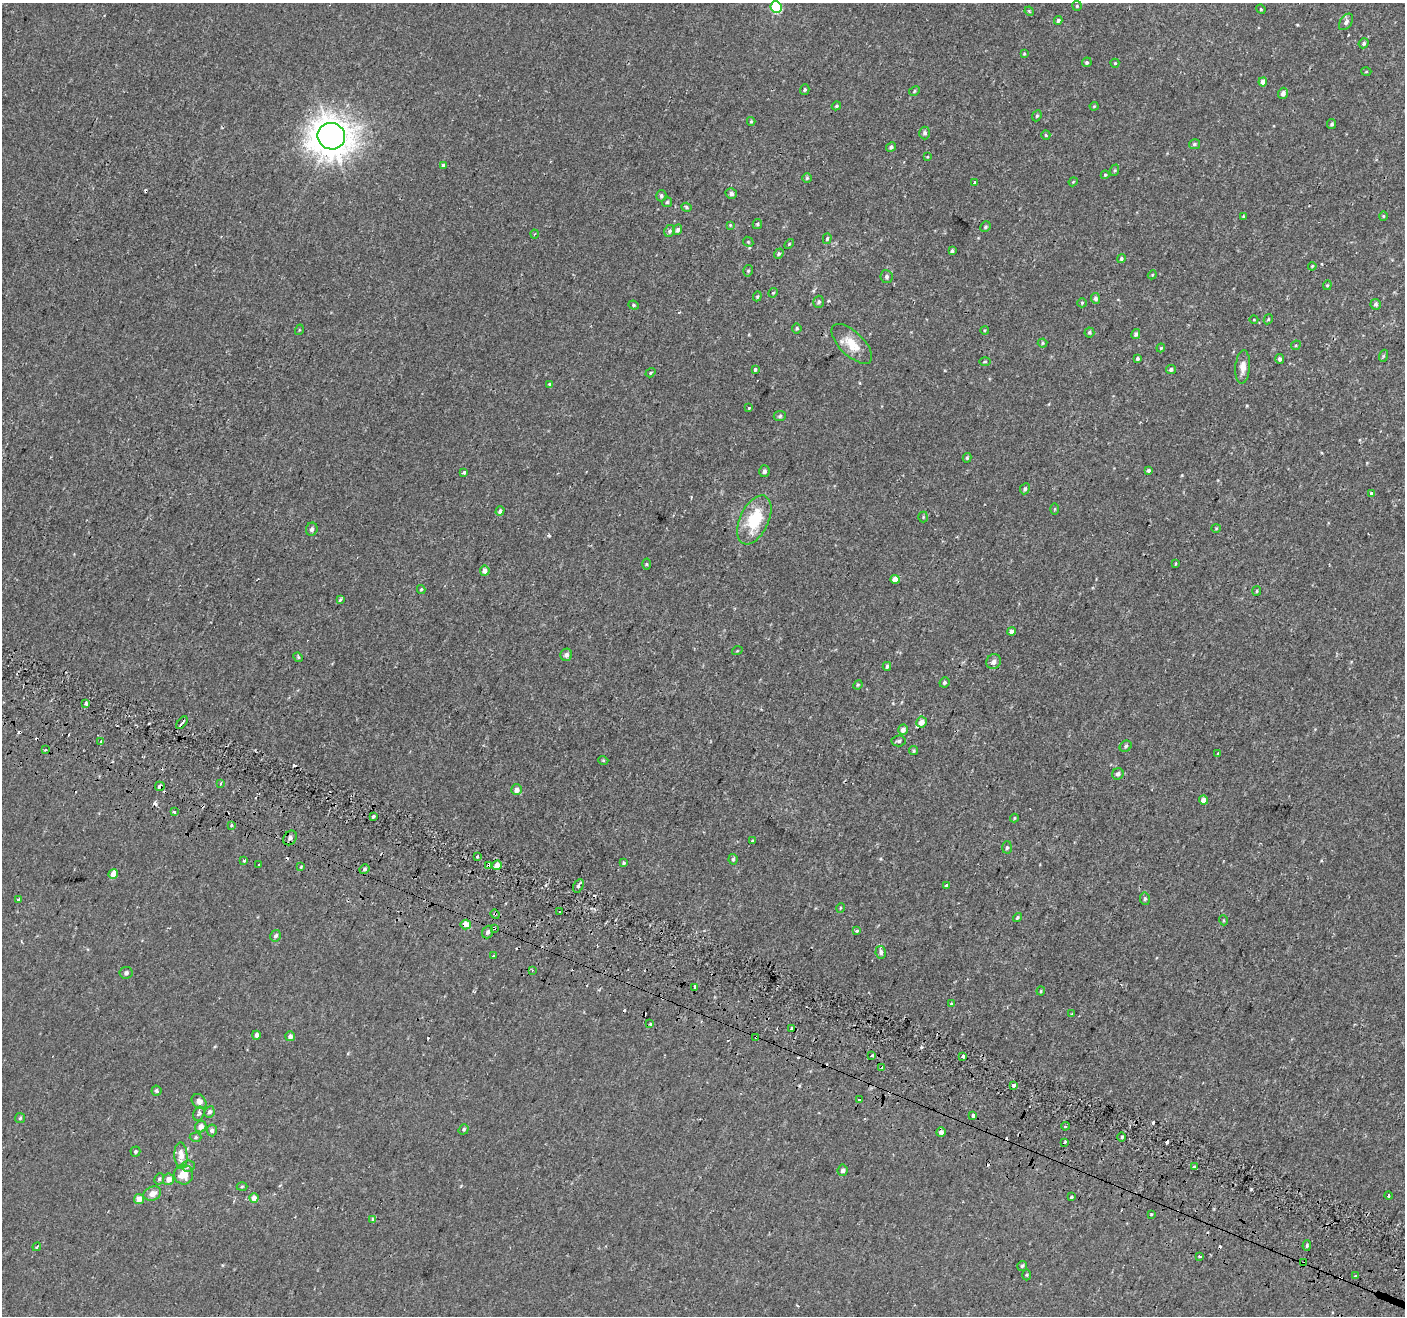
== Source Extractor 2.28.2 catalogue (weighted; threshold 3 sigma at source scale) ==
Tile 6 of 4 x 4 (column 2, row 2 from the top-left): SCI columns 1460-2862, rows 2889-4202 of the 5715 x 5844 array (HDU 1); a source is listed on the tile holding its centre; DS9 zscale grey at full resolution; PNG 1407 x 1318 px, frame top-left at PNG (2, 3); each listed source drawn as its Kron ellipse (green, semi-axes under 4 px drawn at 4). Shown black and unused: <1% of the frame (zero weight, under 2 of 3 exposures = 3% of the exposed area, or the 3 px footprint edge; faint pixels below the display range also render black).
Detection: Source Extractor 2.28.2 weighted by HDU 2 'WHT'; one run over the whole footprint, this tile lists its part. Background 5.43e-04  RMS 0.0031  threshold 0.0141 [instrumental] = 3 sigma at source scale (4.5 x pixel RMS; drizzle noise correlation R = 1.50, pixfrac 1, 0.0396/0.0396 arcsec/px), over >= 5 px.
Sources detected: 241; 28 cosmic-ray / hot-pixel residue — neither listed nor drawn; the other 213 listed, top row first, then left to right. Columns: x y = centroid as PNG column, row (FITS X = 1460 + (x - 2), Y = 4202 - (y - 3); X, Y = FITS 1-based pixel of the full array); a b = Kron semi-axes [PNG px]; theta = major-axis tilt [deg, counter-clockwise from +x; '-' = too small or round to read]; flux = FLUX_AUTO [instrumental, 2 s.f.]
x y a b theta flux
1077 6 5 4 - 0.36
776 7 6 5 - 23
1261 9 5 4 - 0.35
1029 11 5 4 - 0.29
1058 20 4 4 - 0.56
1346 22 9 5 53 0.86
1364 43 5 4 - 0.64
1024 54 4 4 - 0.29
1087 62 5 4 - 0.55
1115 63 4 4 - 0.35
1366 72 5 3 - 0.26
1263 82 4 4 - 2.3
805 90 5 4 - 0.47
914 91 6 4 30 0.46
1283 93 6 5 - 1.2
836 106 5 3 - 0.37
1094 106 4 4 - 0.3
1037 116 6 4 67 0.43
751 121 4 4 - 0.33
1332 124 5 4 - 0.61
925 133 6 5 - 0.75
1046 135 5 4 - 0.34
331 136 14 13 - 510
1194 144 5 5 - 0.54
891 147 5 4 - 0.68
928 157 4 3 - 0.37
443 165 4 3 - 1
1115 170 6 4 72 0.39
1105 175 4 4 - 0.33
807 178 5 5 - 0.4
974 182 3 3 - 1.9
1073 182 4 3 - 0.27
731 194 5 5 - 0.89
661 196 5 5 - 0.53
667 202 5 5 - 0.44
686 207 5 4 - 0.45
1383 216 4 4 - 0.34
1244 217 4 4 - 0.43
757 224 5 4 - 0.42
730 225 3 3 - 0.25
985 227 5 5 - 0.49
678 230 5 4 - 0.86
669 231 6 5 - 0.62
535 234 4 3 - 0.31
827 239 5 4 - 0.52
748 242 5 4 - 0.36
789 244 6 3 46 0.34
952 251 4 3 - 0.55
779 254 5 4 - 0.47
1121 259 4 4 - 0.51
1312 266 4 3 - 0.3
748 271 6 4 74 0.52
1152 275 4 3 - 0.3
887 277 6 6 - 0.79
1327 285 5 4 - 0.37
773 293 5 4 - 0.35
757 296 5 4 - 0.39
1095 298 5 4 - 0.75
819 302 6 5 - 0.69
1082 303 5 4 - 0.36
1376 304 5 5 - 0.67
634 305 5 4 - 0.43
1268 319 5 4 - 0.33
1254 320 4 3 - 0.21
797 328 5 5 - 0.49
299 330 5 3 - 0.25
985 330 4 4 - 0.27
1089 332 5 5 - 0.5
1136 334 5 4 - 0.82
1042 343 5 4 - 0.37
852 344 26 12 -44 6
1296 345 5 4 - 0.37
1161 348 4 3 - 0.3
1383 356 6 4 71 0.39
1137 359 4 3 - 0.54
1280 359 5 4 - 0.6
985 362 6 4 0 0.35
1243 367 17 7 85 2.4
755 369 3 3 - 2
1171 369 5 4 - 0.76
650 373 5 3 - 0.38
550 384 4 3 - 0.45
749 408 3 3 - 0.83
780 416 6 5 - 0.46
967 458 5 3 - 0.4
764 471 6 5 - 0.89
1148 471 3 3 - 1.4
464 472 3 3 - 1.8
1025 489 6 4 63 0.64
1371 493 3 3 - 2.2
1055 509 6 4 89 0.3
500 511 4 4 - 0.73
923 517 5 5 - 0.38
754 520 26 14 64 14
1216 528 4 4 - 0.31
312 529 6 6 - 0.9
1176 563 3 3 - 0.97
647 564 5 3 - 0.32
485 571 5 5 - 1.7
895 579 4 4 - 3
421 589 4 4 - 0.35
1257 591 5 4 - 0.36
340 599 3 3 - 1
1011 631 4 4 - 1.6
737 651 5 3 - 0.27
566 655 6 6 - 1.2
298 657 5 4 - 0.38
994 662 8 7 - 1.5
887 666 4 3 - 0.55
944 682 5 5 - 0.58
858 685 5 4 - 0.36
86 703 3 3 - 2.4
921 722 5 5 - 2.4
182 723 7 2 49 1.4
903 730 5 4 - 1.6
101 741 2 2 - 0.36
899 741 7 5 5 0.7
1126 746 6 5 - 0.6
45 750 3 2 - 0.58
914 751 4 4 - 0.39
1218 753 4 4 - 0.28
603 760 5 3 - 0.29
1118 774 6 5 - 0.93
221 783 3 3 - 1.2
160 786 5 4 - 0.64
516 790 5 5 - 1.7
1203 800 4 4 - 2.4
174 812 3 3 - 0.62
373 816 4 3 - 0.44
1014 818 4 4 - 0.28
231 825 3 3 - 1.1
290 838 8 6 55 1.1
753 840 4 3 - 0.37
1007 847 6 5 - 0.58
477 857 3 3 - 1.5
733 859 5 4 - 0.48
243 861 3 3 - 1.1
623 863 4 3 - 0.51
259 865 3 2 - 0.43
497 865 5 4 - 2.4
488 866 4 3 - 1.6
301 867 4 3 - 0.29
364 869 5 3 - 0.54
113 874 5 4 - 2.4
946 885 3 3 - 0.77
578 886 7 4 60 0.61
1145 899 6 5 - 0.55
18 900 4 3 - 2.8
840 908 5 3 - 0.29
560 912 3 2 - 1
495 914 5 4 - 0.43
1017 917 5 4 - 0.45
1223 920 5 3 - 0.27
466 924 5 5 - 3.1
494 928 3 3 - 0.67
857 931 3 3 - 1.4
488 932 6 5 - 0.95
276 936 6 5 - 0.84
881 952 6 5 - 0.78
493 956 3 3 - 0.48
532 970 4 2 - 0.29
126 973 6 6 - 0.78
695 987 4 3 - 1
1041 991 4 4 - 0.29
951 1004 4 3 - 0.29
1072 1014 3 3 - 0.23
650 1024 3 3 - 0.83
791 1028 3 3 - 1.5
256 1035 4 4 - 1.1
290 1036 5 5 - 1.4
756 1037 4 3 - 1
872 1056 3 3 - 2.8
963 1056 4 3 - 1.7
882 1068 4 3 - 1.2
1013 1085 4 3 - 3.9
156 1091 5 5 - 0.53
859 1100 3 3 - 1
199 1101 8 6 -45 1.6
209 1112 6 5 - 0.88
199 1114 7 5 66 0.63
973 1116 3 3 - 2.1
20 1118 5 5 - 0.48
1065 1126 4 3 - 0.5
201 1127 6 5 - 1.8
464 1129 5 5 - 0.6
212 1130 6 5 - 0.86
941 1132 5 4 - 1.2
196 1137 6 4 2 0.42
1122 1137 4 3 - 0.31
1065 1142 4 3 - 0.61
135 1152 5 5 - 0.47
181 1156 13 6 -87 3.1
188 1166 6 5 - 0.77
1195 1167 3 3 - 3.7
842 1170 6 5 - 0.9
184 1175 10 9 - 4.3
159 1179 6 4 63 0.46
169 1179 6 5 - 2.2
242 1186 5 3 - 0.31
152 1194 9 6 23 2.3
1388 1195 4 3 - 1.4
1071 1197 3 3 - 1.2
254 1198 4 4 - 2.4
139 1199 5 5 - 2.5
1151 1214 3 3 - 0.68
372 1219 4 4 - 0.45
1307 1245 5 4 - 0.47
37 1247 4 3 - 0.4
1200 1256 3 3 - 0.51
1304 1263 4 3 - 0.61
1022 1266 5 5 - 0.47
1027 1275 5 3 - 0.33
1355 1276 3 3 - 2
Overlapping masked pixels (flux is a lower limit): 8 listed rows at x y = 160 786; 488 866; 495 914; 466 924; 494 928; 756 1037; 1195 1167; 1304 1263
Isophote crosses this tile's border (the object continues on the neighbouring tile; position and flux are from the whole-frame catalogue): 1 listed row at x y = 776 7